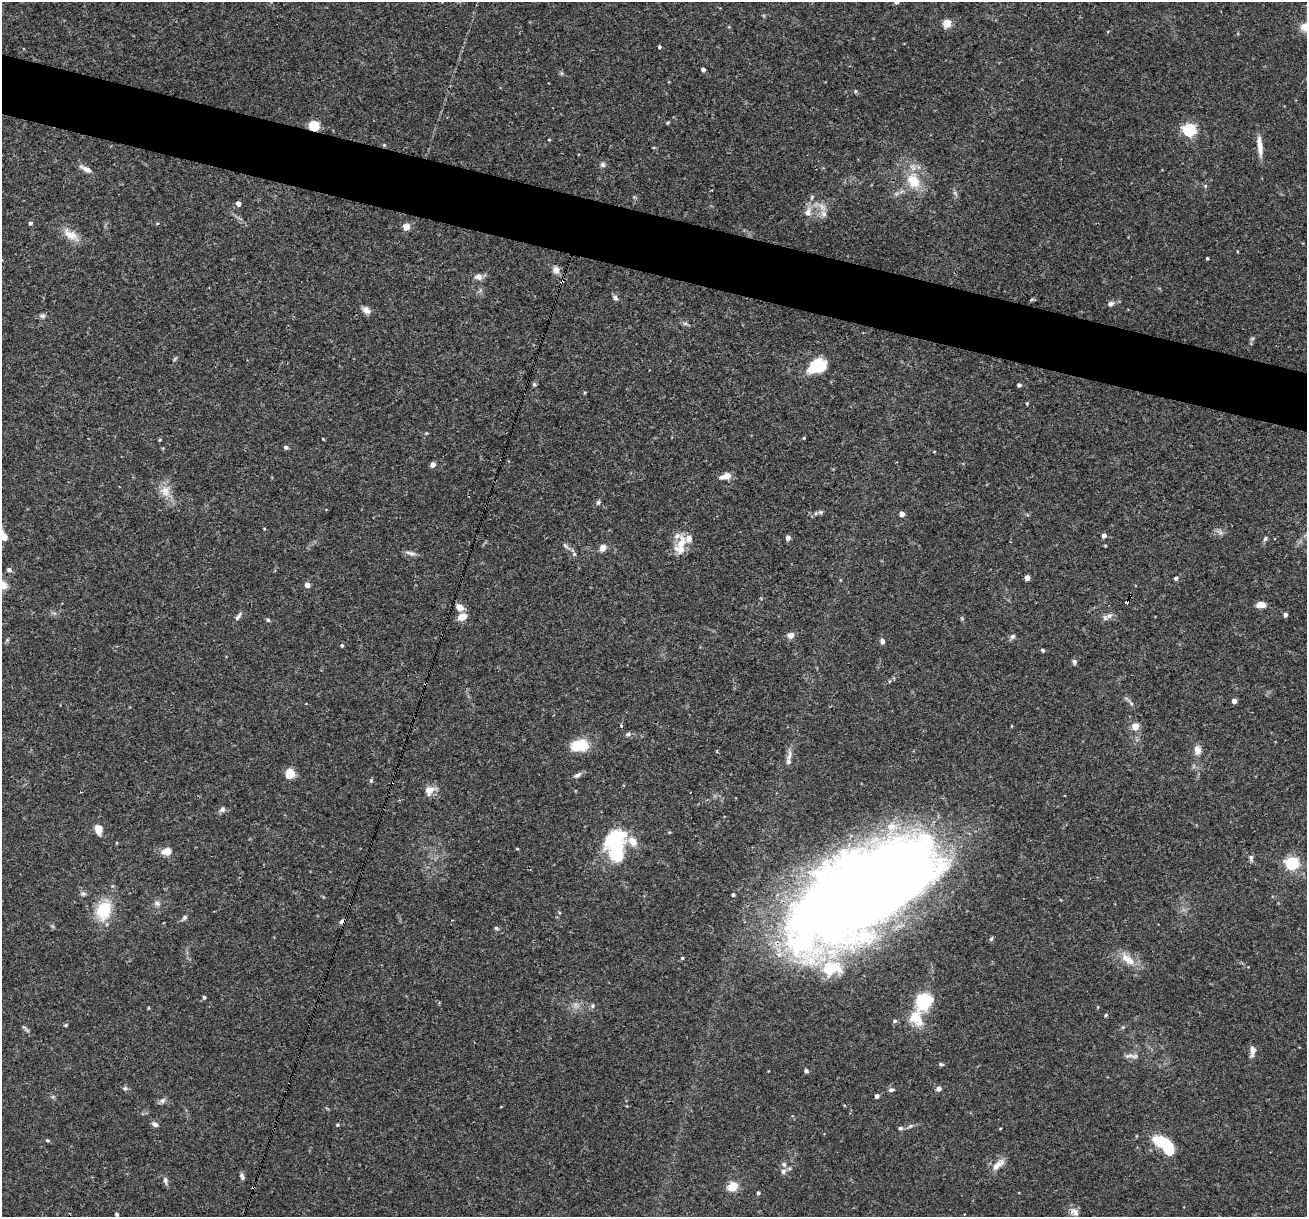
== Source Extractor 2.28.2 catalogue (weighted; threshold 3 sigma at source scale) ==
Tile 11 of 4 x 4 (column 3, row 3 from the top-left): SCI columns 2611-3915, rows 1467-2681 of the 5220 x 5237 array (HDU 1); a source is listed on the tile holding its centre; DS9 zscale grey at full resolution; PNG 1309 x 1219 px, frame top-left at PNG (2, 2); no overlay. Shown black and unused: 5% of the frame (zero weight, under 3 of 4 exposures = <1% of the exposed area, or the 3 px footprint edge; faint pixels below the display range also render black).
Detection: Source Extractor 2.28.2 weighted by HDU 2 'WHT'; one run over the whole footprint, this tile lists its part. Background 0.0756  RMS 0.0036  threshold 0.016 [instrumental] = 3 sigma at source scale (4.5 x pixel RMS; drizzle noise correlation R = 1.50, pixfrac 1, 0.05/0.05 arcsec/px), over >= 5 px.
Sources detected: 157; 2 too faint to see at this stretch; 3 inside a brighter object's white glare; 4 cosmic-ray / hot-pixel residue — not listed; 9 inside a brighter listed object's ellipse — not listed separately; the other 139 listed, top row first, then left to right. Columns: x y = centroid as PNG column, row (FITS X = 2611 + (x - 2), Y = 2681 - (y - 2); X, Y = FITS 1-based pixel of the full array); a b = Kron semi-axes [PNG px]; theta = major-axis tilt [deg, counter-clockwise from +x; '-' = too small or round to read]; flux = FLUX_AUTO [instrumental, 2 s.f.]
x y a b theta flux
897 2 5 5 - 0.74
947 23 5 5 - 14
659 47 4 3 - 1.5
703 69 4 4 - 1.2
561 73 6 4 -71 0.53
856 91 5 5 - 0.52
667 123 5 4 - 0.4
314 126 5 5 - 34
1189 130 6 6 - 63
549 140 4 3 - 0.27
384 145 5 4 - 0.38
1260 147 26 6 -85 3.9
603 165 7 7 - 0.95
86 169 15 6 -28 2.6
913 181 25 18 -65 11
1205 186 5 4 - 0.45
812 197 7 5 60 0.63
238 203 4 4 - 2.1
808 212 15 10 78 3.1
824 214 8 7 - 1.4
30 223 5 4 - 0.92
157 223 5 3 - 0.36
406 227 5 5 - 6.9
71 235 25 11 -33 5.1
1207 258 3 3 - 0.53
556 270 10 9 - 2
478 277 10 8 -4 2.2
562 282 5 3 - 1
615 298 8 5 -42 1
1032 299 6 4 19 0.49
1111 304 8 6 16 1.3
366 310 11 8 -38 2
42 316 8 6 -4 0.97
685 324 9 4 -8 0.79
175 359 7 3 53 0.48
816 366 17 12 28 17
534 384 6 5 - 0.62
1019 385 4 4 - 1
585 393 4 3 - 0.36
1027 403 4 3 - 0.41
804 438 4 4 - 0.37
159 440 4 4 - 0.36
286 447 5 4 - 0.86
934 452 4 3 - 0.28
433 465 4 4 - 2.2
726 476 14 7 16 3
165 491 17 15 -61 5
598 502 6 5 - 0.75
820 512 7 5 -47 0.64
902 514 4 4 - 2.4
264 529 3 3 - 0.26
1220 532 9 5 -54 1.2
1104 536 4 4 - 1.8
4 537 10 7 -60 3
788 538 5 4 - 1.6
1265 539 8 5 56 0.81
681 543 22 10 71 6.1
566 546 14 5 -41 1.4
603 548 9 7 56 2.2
411 553 16 5 -12 1.5
9 570 6 5 - 0.85
1027 578 4 4 - 2.6
1176 578 4 4 - 1.1
307 585 5 5 - 2.4
1261 605 8 5 0 4.1
459 607 9 7 -36 3.1
1285 615 5 4 - 0.97
238 616 14 5 54 1.1
1109 616 11 7 22 1.7
462 617 10 7 29 3.8
268 620 5 4 - 0.69
790 635 9 7 8 1.7
1012 636 7 6 - 1.1
882 641 7 5 -77 1.2
342 645 4 4 - 0.57
1043 650 4 4 - 0.63
1074 662 6 5 - 1.1
1234 701 4 4 - 2.1
621 726 3 3 - 0.74
1135 726 5 5 - 6.5
628 734 8 5 11 0.85
580 745 17 11 4 11
1197 750 13 9 -82 2.6
789 756 18 6 79 2.2
290 774 8 7 - 7.7
577 775 12 6 29 1.2
371 780 5 5 - 0.51
430 790 15 10 37 3.3
222 809 8 6 42 1.2
98 829 7 6 - 5.6
616 849 25 19 84 25
166 851 14 10 11 3.1
1251 858 10 6 -81 1
1292 863 6 6 - 64
863 891 148 64 32 630
83 894 8 6 -8 0.91
733 895 4 4 - 0.67
157 903 9 7 -3 1.3
104 910 18 13 70 16
184 918 7 6 - 0.84
342 921 7 6 - 1.1
496 928 6 5 - 0.65
991 939 7 4 62 0.56
682 958 4 4 - 0.39
1128 959 25 11 -39 5.8
204 997 4 4 - 0.76
924 1001 16 13 46 20
593 1006 7 6 - 0.77
1098 1007 5 3 - 0.28
1106 1015 5 4 - 0.48
916 1018 22 17 -65 9.1
895 1021 5 5 - 0.86
66 1025 5 4 - 0.45
25 1028 15 4 -45 0.85
1252 1051 15 7 85 2.1
1131 1056 22 6 -3 2.1
941 1064 7 4 -13 0.58
806 1071 5 5 - 0.87
125 1088 7 6 - 0.81
939 1089 5 4 - 1.8
892 1090 8 5 2 0.94
877 1096 4 4 - 1.6
162 1101 9 7 44 1.2
844 1105 4 4 - 0.34
155 1124 8 6 -25 1.3
337 1125 5 4 - 0.49
910 1126 9 5 27 0.86
900 1128 6 5 - 0.82
1000 1128 4 2 - 0.29
47 1140 6 4 -17 0.45
1163 1142 19 8 -28 20
998 1165 22 8 40 3.4
783 1171 8 7 - 1.4
242 1176 8 5 -63 1.1
165 1181 12 6 -76 1.2
732 1187 10 8 33 6.1
758 1193 4 4 - 0.55
1074 1212 14 10 -34 2.3
117 1214 4 4 - 0.54
Overlapping masked pixels (flux is a lower limit): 4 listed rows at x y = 314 126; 562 282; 863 891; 342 921
Isophote crosses this tile's border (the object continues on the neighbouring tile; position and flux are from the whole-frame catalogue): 2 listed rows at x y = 897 2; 4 537